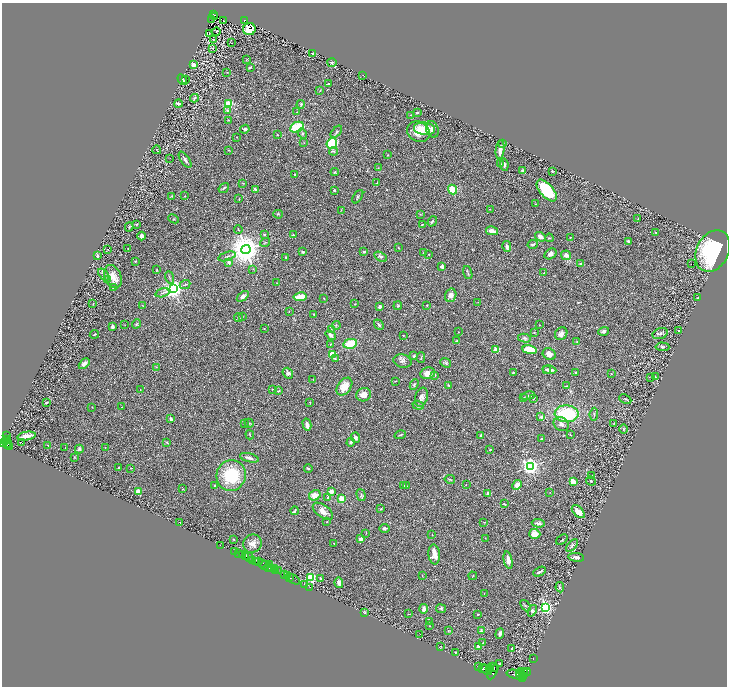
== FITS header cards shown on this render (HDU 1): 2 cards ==
NAXIS1  =                 1449
NAXIS2  =                 1368

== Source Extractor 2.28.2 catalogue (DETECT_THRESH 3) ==
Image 1449 x 1368 px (HDU 1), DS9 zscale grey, zoomed out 1/2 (1 PNG px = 2 x 2 image px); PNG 729 x 688 px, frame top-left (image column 1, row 1367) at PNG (2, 3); each listed source drawn as its Kron ellipse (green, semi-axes under 4 px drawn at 4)
Background 0.394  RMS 0.028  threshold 0.0849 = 3 sigma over >= 5 px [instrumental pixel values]
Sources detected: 380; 30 cannot appear on this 1/2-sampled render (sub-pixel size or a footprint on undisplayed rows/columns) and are neither listed nor drawn; the other 350 listed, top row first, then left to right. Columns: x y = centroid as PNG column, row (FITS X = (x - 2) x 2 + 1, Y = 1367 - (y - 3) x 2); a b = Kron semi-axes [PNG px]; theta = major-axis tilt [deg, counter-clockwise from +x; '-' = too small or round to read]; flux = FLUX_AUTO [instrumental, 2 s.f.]
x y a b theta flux
213 14 3 2 - 71
214 16 3 1 - 2.8
212 20 3 1 - 1.3
244 20 3 2 - 32
223 21 2 1 - 2.1
249 29 6 6 - 100
216 32 4 1 - 2.4
209 34 2 1 - 2
214 39 4 2 - 2.5
231 43 2 1 - 2.1
213 48 3 2 - 1.9
313 53 2 2 - 5.4
247 59 3 2 - 2.7
332 62 5 3 - 6.2
193 65 2 2 - 84
250 67 3 2 - 5.8
227 72 2 1 - 1.4
363 75 2 1 - 1.5
182 80 6 3 -58 10
185 80 2 1 - 2.7
328 84 3 2 - 6.2
320 90 4 2 - 3
194 98 4 3 - 12
178 103 4 3 - 13
229 104 4 3 - 110
301 104 4 3 - 4.8
228 110 4 3 - 9.2
297 112 3 2 - 2.5
417 113 3 2 - 6.3
411 115 3 2 - 2.7
228 120 3 2 - 2.5
297 127 7 5 25 160
245 129 5 4 - 9.2
424 129 11 6 -7 120
432 129 8 6 -71 23
336 132 7 3 50 8.7
418 132 12 10 -31 79
302 134 5 3 - 8.4
278 135 3 2 - 4.3
236 137 2 2 - 2.2
304 143 3 2 - 2.6
332 143 5 5 - 240
503 144 3 2 - 4.7
500 149 10 3 83 45
157 150 4 2 - 3
229 150 3 2 - 2.7
334 151 4 2 - 5.2
388 155 3 2 - 3.5
170 158 2 1 - 1.1
185 160 9 3 -55 17
501 164 4 2 - 3.1
504 165 6 3 -82 15
378 168 2 1 - 1.4
523 171 3 2 - 17
552 171 3 2 - 5.1
335 172 4 3 - 5.5
295 175 3 3 - 5.8
243 183 4 2 - 2.5
377 183 3 2 - 2.7
224 188 6 2 35 5.1
255 189 3 2 - 11
334 190 3 3 - 6
452 190 5 4 - 92
547 190 13 6 -48 350
172 196 3 2 - 2
185 196 2 1 - 2.1
358 197 7 3 57 7.4
239 199 3 2 - 3.5
536 204 2 2 - 2.4
490 209 2 1 - 1.5
341 210 3 2 - 2.5
278 214 5 3 - 6.1
420 214 3 3 - 4.1
174 219 5 2 - 4.2
638 219 2 2 - 7
432 221 5 3 - 7.2
137 224 4 3 - 4.9
422 224 3 2 - 4.8
129 227 4 2 - 4
238 229 4 2 - 3.7
492 231 6 3 -14 37
656 233 3 2 - 2.9
264 234 3 3 - 5.8
293 235 3 2 - 4.1
142 236 4 3 - 21
540 237 5 4 - 21
549 238 4 2 - 3.9
570 238 4 2 - 4.1
628 241 4 3 - 7.3
265 242 5 2 - 4.6
533 244 5 3 - 6.4
507 246 5 3 - 17
398 248 3 2 - 2.8
108 249 2 1 - 1.4
128 249 2 2 - 4.4
246 249 4 4 - 13000
364 251 2 2 - 23
713 251 22 16 63 450
302 252 4 3 - 6.5
424 253 4 3 - 4.5
429 254 3 2 - 2.8
550 254 6 5 - 24
566 255 5 4 - 24
97 256 3 2 - 15
227 256 9 2 19 7.7
381 257 7 4 -31 12
286 258 3 2 - 5.2
135 261 3 2 - 3.7
228 262 4 4 - 10
581 264 4 4 - 12
691 264 2 1 - 29
442 267 4 2 - 20
253 269 4 2 - 3.2
157 270 2 2 - 3.8
468 272 7 2 -73 5.1
544 273 3 3 - 4.8
103 274 7 2 -52 8.2
113 277 12 8 -66 61
169 277 6 2 -71 5.6
107 279 3 3 - 4.9
277 283 2 2 - 2.7
185 284 5 3 - 6.2
114 288 4 3 - 11
174 289 4 3 - 3800
162 293 7 3 16 7.9
451 295 7 5 72 25
243 296 7 4 38 22
300 297 6 3 10 140
324 298 2 2 - 3.2
698 298 2 2 - 3.1
478 302 3 2 - 2
93 303 2 1 - 2.2
354 304 3 2 - 3.3
142 305 3 1 - 3
427 305 2 2 - 4.2
398 306 4 3 - 4.6
380 307 3 3 - 19
289 311 2 1 - 1.6
313 314 3 2 - 3.4
242 316 2 2 - 2.3
238 318 4 4 - 7.4
137 324 5 3 - 6.2
125 325 3 2 - 1.8
336 325 4 2 - 4.6
379 325 5 3 - 11
539 325 3 1 - 2.2
112 327 3 2 - 15
264 329 2 2 - 2.1
331 330 4 3 - 5.6
604 331 5 4 - 13
679 331 2 2 - 3.5
458 332 2 2 - 2.3
534 332 3 2 - 2.7
94 334 4 2 - 3.8
561 334 7 5 47 30
660 334 8 5 21 18
331 335 6 3 -40 19
403 335 2 1 - 2.9
524 338 6 4 -14 11
457 341 3 2 - 3.8
577 341 2 2 - 5.2
330 344 3 3 - 3.4
350 344 7 5 12 110
662 347 7 3 -3 7.8
496 350 2 2 - 150
530 350 7 4 -8 140
332 354 3 3 - 260
549 354 7 5 -30 26
414 356 3 2 - 9.1
421 358 5 2 - 5
335 359 3 2 - 6.3
402 361 9 6 -14 17
445 363 5 4 - 8.9
84 364 6 3 45 23
156 367 2 2 - 2.3
546 369 3 2 - 5.7
550 370 7 3 -9 17
513 372 2 2 - 3.3
288 373 6 5 - 21
428 373 7 6 - 37
576 373 3 3 - 5
611 374 3 2 - 2.2
435 375 4 3 - 5.6
651 377 2 2 - 1.9
655 377 2 2 - 1.9
313 380 2 1 - 1.7
396 381 3 2 - 2
414 384 5 3 - 6.4
448 385 4 2 - 4.2
566 386 3 2 - 2.9
344 387 10 6 54 66
272 389 2 2 - 3.3
140 390 2 2 - 2.7
279 391 4 2 - 6.4
364 395 7 6 - 39
528 396 7 3 9 13
421 397 10 6 74 22
524 398 2 2 - 4.2
533 399 3 2 - 3.1
625 399 6 3 -25 6.8
46 402 4 3 - 6.1
310 402 2 2 - 2.8
418 405 6 3 -19 6.9
92 407 2 2 - 1.8
121 407 3 2 - 3
567 414 12 8 -2 310
594 414 6 3 85 8.8
541 417 2 2 - 28
171 419 4 3 - 9.6
244 423 4 2 - 4.2
249 423 4 3 - 5.8
614 423 3 2 - 2.2
561 424 8 6 -33 23
307 425 6 3 -76 20
623 429 5 3 - 4.9
6 435 3 1 - 21
250 435 5 2 - 4.5
400 435 6 2 16 5.4
481 435 2 2 - 9
570 435 2 2 - 3.4
26 436 9 3 11 41
355 438 5 4 - 13
6 439 3 2 - 290
541 439 3 3 - 7
6 441 3 1 - 360
167 442 3 2 - 2.6
351 442 4 3 - 10
3 443 4 3 - 760
7 443 5 2 - 240
21 443 2 1 - 2.8
7 445 2 1 - 200
48 445 2 1 - 2.5
9 446 3 2 - 250
65 448 2 2 - 2.3
105 448 3 2 - 2.2
79 449 4 4 - 11
490 450 2 2 - 6
74 457 3 3 - 3
249 458 9 3 -15 18
530 466 4 3 - 2800
119 467 3 2 - 4.1
131 468 2 2 - 3
308 468 4 2 - 4.9
231 475 15 14 - 300
592 475 2 2 - 3
450 479 5 3 - 6.9
591 481 5 3 - 5.9
573 482 4 3 - 60
466 485 2 1 - 1.4
517 485 5 4 - 37
215 486 2 2 - 9.8
404 486 3 2 - 3.4
406 486 4 3 - 7.3
183 489 3 2 - 2
139 491 2 2 - 130
331 491 4 3 - 33
550 492 2 2 - 1.3
488 494 2 2 - 70
315 495 6 5 - 49
361 495 6 3 -74 7.9
328 497 3 3 - 9.3
341 499 4 3 - 48
504 504 3 2 - 5.8
381 509 3 2 - 3.5
295 511 4 3 - 7.5
323 511 11 6 -37 37
578 512 8 4 -45 43
180 522 2 1 - 20
327 522 3 2 - 3.6
484 522 3 2 - 2.2
538 523 6 3 -4 19
384 529 5 3 - 9.2
366 533 2 2 - 2.7
535 534 5 5 - 62
432 535 3 2 - 2.7
485 538 3 2 - 3.1
233 539 3 2 - 3.7
360 539 3 3 - 20
562 540 6 2 38 5
334 543 2 1 - 2.1
252 544 9 9 - 41
220 545 2 1 - 6.9
572 545 7 3 49 9.5
234 551 2 1 - 38
238 553 3 2 - 150
434 554 10 6 -84 50
242 555 2 1 - 680
245 556 3 2 - 39
249 557 5 3 - 150
576 557 8 3 -7 25
253 560 2 1 - 44
508 560 8 4 -78 34
255 561 3 2 - 270
258 561 3 1 - 560
263 563 3 2 - 730
264 565 5 2 - 120
270 565 3 2 - 450
269 568 4 2 - 150
272 568 3 1 - 360
275 569 4 2 - 730
278 570 4 2 - 400
276 571 2 1 - 170
539 572 7 2 28 9.5
284 575 2 2 - 960
287 575 2 2 - 540
422 575 3 1 - 1.7
473 576 4 2 - 2.7
290 577 2 2 - 400
311 577 3 3 - 500
294 579 6 2 -35 120
321 579 4 3 - 9.2
339 583 5 4 - 24
305 584 3 2 - 25
310 587 2 1 - 16
560 587 5 3 - 7.7
484 594 2 2 - 2
526 606 6 2 -49 6.8
545 607 3 3 - 1400
424 609 5 3 - 22
441 609 5 4 - 7.4
532 611 6 4 68 12
365 613 3 3 - 4.3
409 614 3 2 - 2.7
478 614 2 2 - 3.4
429 621 2 2 - 2
430 626 3 2 - 2.5
448 630 3 2 - 3.3
481 631 4 3 - 5.3
500 633 5 4 - 13
419 634 2 1 - 1.3
483 643 3 3 - 8.2
441 646 2 1 - 1.1
478 646 4 3 - 16
512 649 4 2 - 5.9
455 652 3 2 - 5.6
533 659 2 1 - 15
499 663 3 3 - 3.8
478 667 2 1 - 170
493 667 6 3 -17 4200
489 668 3 2 - 2000
483 669 3 2 - 2800
486 670 6 3 -46 7200
521 671 3 2 - 1100
493 672 8 3 63 3800
523 672 5 3 - 2300
527 672 4 2 - 1000
520 673 2 2 - 1500
516 675 9 4 -13 7600
524 676 3 2 - 1200
523 679 3 2 - 1500
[30 sub-pixel or undisplayed-footprint detections neither listed nor drawn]